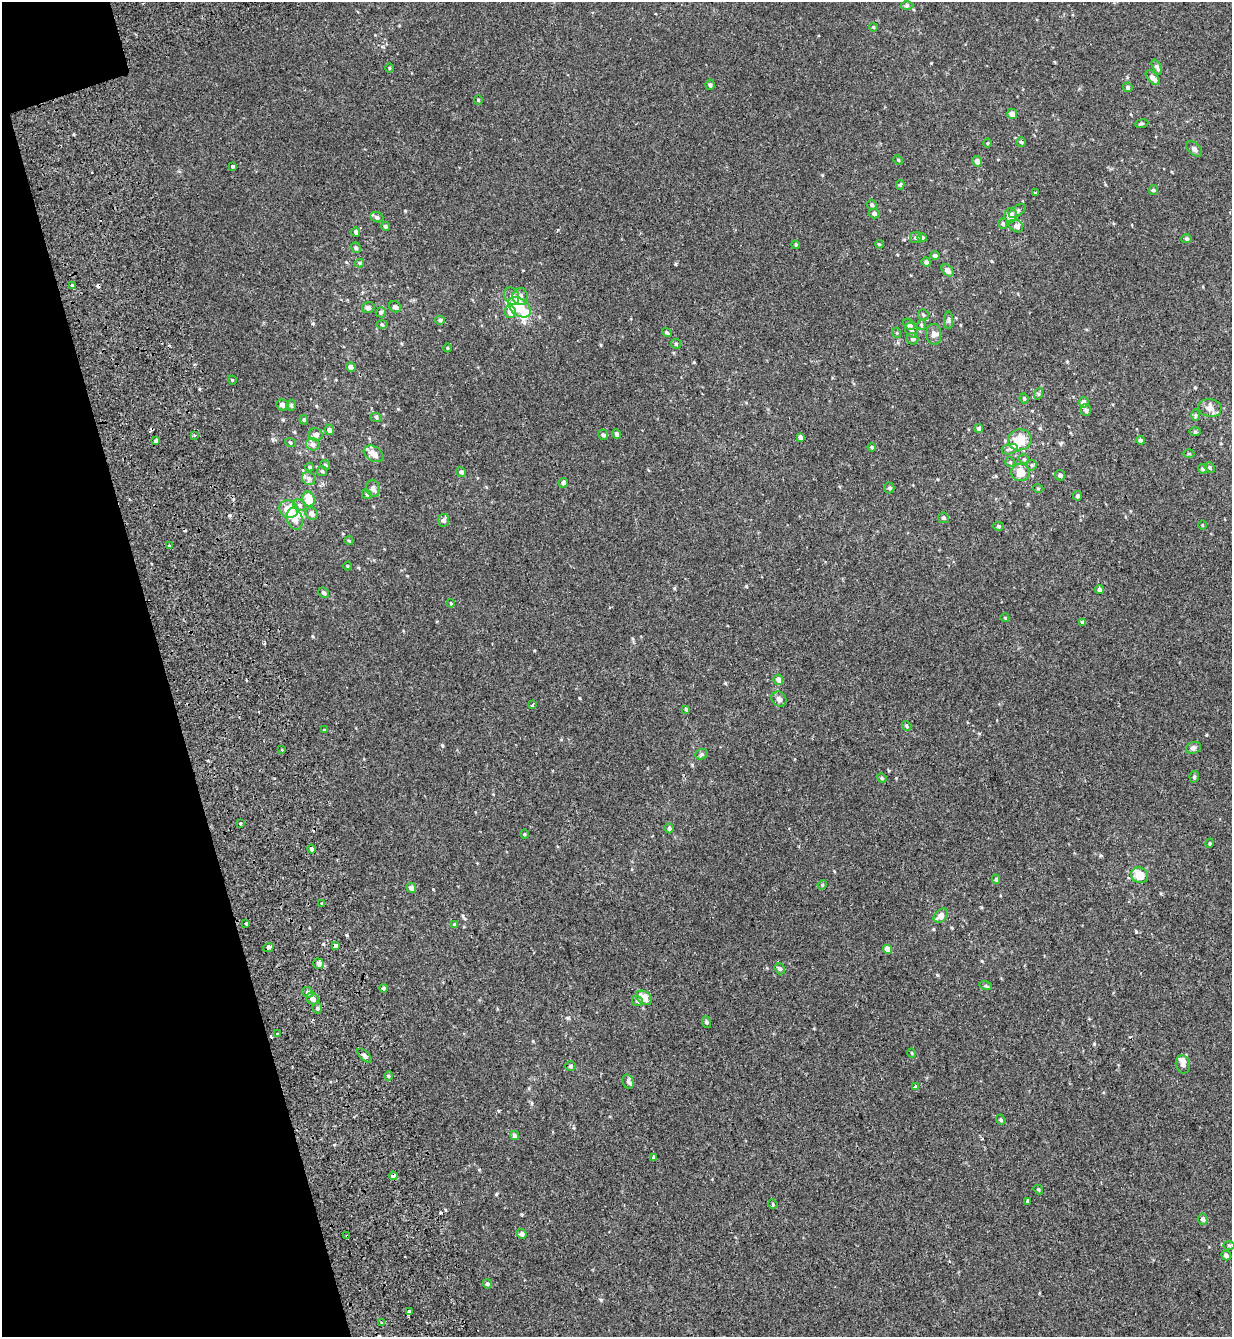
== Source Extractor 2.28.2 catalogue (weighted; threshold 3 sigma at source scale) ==
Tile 5 of 4 x 4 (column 1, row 2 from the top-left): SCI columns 245-1474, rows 2821-4155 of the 5460 x 5640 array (HDU 1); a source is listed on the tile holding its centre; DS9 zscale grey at full resolution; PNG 1234 x 1339 px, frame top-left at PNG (2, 2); each listed source drawn as its Kron ellipse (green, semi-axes under 4 px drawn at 4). Shown black and unused: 14% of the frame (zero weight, under 2 of 3 exposures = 11% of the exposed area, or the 3 px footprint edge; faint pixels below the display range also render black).
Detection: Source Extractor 2.28.2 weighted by HDU 2 'WHT'; one run over the whole footprint, this tile lists its part. Background -1.86e-04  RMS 0.0033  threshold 0.0147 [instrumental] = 3 sigma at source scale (4.5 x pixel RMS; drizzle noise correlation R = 1.50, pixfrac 1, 0.0396/0.0396 arcsec/px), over >= 5 px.
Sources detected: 200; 1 inside a brighter object's white glare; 7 cosmic-ray / hot-pixel residue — neither listed nor drawn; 9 inside a brighter listed object's ellipse — not listed separately; the other 183 listed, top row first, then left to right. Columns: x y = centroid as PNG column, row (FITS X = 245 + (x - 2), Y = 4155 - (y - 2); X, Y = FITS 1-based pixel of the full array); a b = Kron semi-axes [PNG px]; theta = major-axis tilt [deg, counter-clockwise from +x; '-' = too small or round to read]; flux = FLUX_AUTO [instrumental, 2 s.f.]
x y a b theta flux
907 6 6 4 -1 0.44
873 27 4 3 - 0.27
1157 67 8 4 -64 0.82
389 68 5 3 - 0.27
1153 78 9 5 -48 1.6
710 85 5 4 - 0.51
1128 87 5 4 - 0.62
478 100 4 4 - 0.31
1012 114 5 5 - 1.5
1142 124 6 3 8 0.38
1021 142 5 4 - 0.43
987 143 5 3 - 0.27
1194 149 9 6 -42 0.87
898 160 5 4 - 0.35
977 161 5 5 - 1.5
232 166 4 3 - 0.58
900 185 5 4 - 0.49
1153 190 5 4 - 0.37
1036 193 4 3 - 0.5
872 205 5 4 - 0.55
1017 211 10 5 37 0.77
874 214 5 4 - 0.81
1011 215 7 6 - 2.4
377 217 7 5 -20 0.57
1003 224 5 4 - 0.45
385 226 4 4 - 0.49
1016 226 7 6 - 1
356 232 4 4 - 0.72
916 237 6 5 - 0.74
922 238 5 4 - 0.72
1187 239 5 4 - 0.46
879 244 4 4 - 0.3
796 245 4 3 - 0.3
356 248 5 4 - 0.5
935 256 5 4 - 0.79
926 262 4 4 - 0.79
360 263 4 4 - 0.39
948 270 7 5 -44 1.5
72 285 3 3 - 0.29
512 296 9 7 -62 1.3
520 297 8 8 - 1.9
368 307 6 5 - 0.73
395 307 6 5 - 0.59
519 307 13 8 -37 8.7
381 312 5 5 - 0.64
510 312 6 5 - 1.6
923 315 6 5 - 0.45
440 320 5 4 - 0.58
949 320 9 4 90 0.68
909 324 6 5 - 1.2
382 325 6 4 -2 0.35
921 325 5 4 - 0.38
912 330 7 6 - 0.84
667 333 5 4 - 0.45
897 333 5 3 - 0.28
934 334 10 7 -85 1.3
912 339 6 5 - 0.77
676 344 5 5 - 0.42
448 348 4 3 - 0.27
351 367 5 4 - 1.2
232 380 4 3 - 0.22
1038 394 6 4 72 0.39
1024 398 5 3 - 0.42
1084 402 5 5 - 1.2
282 405 6 5 - 1.3
291 405 5 4 - 0.46
1210 408 11 9 -14 2.3
1086 410 6 5 - 0.81
1195 415 6 4 -89 0.45
376 417 6 4 -19 0.39
304 420 5 4 - 0.43
979 428 4 4 - 0.69
329 430 5 4 - 0.89
1195 432 6 4 -1 0.41
616 434 5 4 - 0.55
195 435 4 4 - 0.4
316 435 7 6 - 1.3
603 435 5 4 - 0.53
800 437 4 4 - 0.92
1020 440 12 10 14 6.2
1140 440 4 4 - 0.68
156 441 4 3 - 1.8
290 442 5 3 - 0.33
313 444 7 6 - 1.1
872 447 4 4 - 0.44
1010 449 8 5 18 0.69
374 454 11 7 -32 2.7
1189 454 5 3 - 0.28
1024 459 5 5 - 0.46
1010 462 5 5 - 0.4
325 465 5 4 - 0.44
1032 465 5 5 - 0.4
310 467 4 4 - 0.37
1210 467 5 4 - 0.46
1203 469 5 4 - 0.57
322 471 5 5 - 0.45
461 472 5 4 - 0.68
1020 472 9 8 - 3.5
1060 475 5 5 - 0.82
309 478 7 6 - 0.97
563 483 5 4 - 0.97
373 488 8 7 - 1.3
889 488 5 5 - 0.42
1038 488 5 3 - 0.27
367 494 5 4 - 0.4
1078 496 4 4 - 0.83
309 499 8 6 -72 5.3
299 505 7 5 -24 0.75
288 509 10 8 -39 6.6
312 514 7 6 - 1.1
943 518 5 5 - 0.56
295 519 11 7 -73 2.4
444 520 6 5 - 0.98
1203 525 4 3 - 0.23
999 526 5 4 - 0.44
349 541 4 3 - 0.25
169 546 3 3 - 0.63
348 566 4 3 - 0.24
1099 590 4 4 - 0.87
323 593 5 5 - 0.72
451 603 4 3 - 0.25
1005 618 4 3 - 0.22
1082 622 3 3 - 2.2
778 680 5 4 - 1.1
779 699 8 7 - 1.2
532 705 3 3 - 1.6
686 709 4 3 - 0.34
907 726 5 4 - 0.47
324 730 3 3 - 0.37
1194 748 7 5 22 0.69
282 750 2 2 - 0.27
701 754 6 5 - 0.55
1194 777 6 4 77 0.52
882 778 5 4 - 0.38
240 824 3 3 - 0.59
669 828 5 4 - 0.6
524 834 5 3 - 0.29
1210 843 5 3 - 0.35
311 849 4 3 - 1.9
1139 875 9 7 -28 4.3
996 879 4 4 - 0.45
822 885 5 4 - 0.34
411 888 5 4 - 1
322 904 3 3 - 1.4
941 915 8 6 41 2
246 923 3 3 - 1.6
454 924 4 3 - 0.33
336 946 4 3 - 1.5
268 947 5 3 - 2.6
888 949 4 4 - 2.6
319 964 5 5 - 0.79
780 969 6 5 - 0.59
986 986 6 4 -17 0.42
383 988 4 3 - 0.48
307 992 5 5 - 0.79
644 998 9 6 -36 3.5
312 999 6 5 - 1.6
637 1001 6 5 - 0.55
317 1008 5 5 - 0.56
706 1022 6 4 -71 0.39
277 1034 3 3 - 1.5
912 1053 5 3 - 0.26
364 1056 9 4 -44 0.66
1183 1064 9 7 -74 1.2
570 1066 5 5 - 0.58
388 1076 5 3 - 0.35
628 1082 7 5 -68 0.71
916 1087 4 4 - 1
1001 1120 5 4 - 0.46
514 1135 5 4 - 0.92
654 1157 3 3 - 3.8
393 1176 4 3 - 1.3
1038 1189 5 4 - 0.35
1027 1201 4 3 - 1.9
773 1204 5 4 - 0.34
1203 1219 5 5 - 1
522 1234 5 4 - 0.96
347 1236 3 3 - 0.56
1229 1245 6 4 -2 0.4
1226 1255 5 4 - 1.1
487 1284 5 4 - 0.62
409 1311 4 3 - 1.6
382 1323 3 3 - 0.35
Overlapping masked pixels (flux is a lower limit): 4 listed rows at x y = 156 441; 268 947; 393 1176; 347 1236
Unlisted compact peaks at least as high as the median listed source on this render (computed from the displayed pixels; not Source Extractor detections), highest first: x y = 601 1300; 442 745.